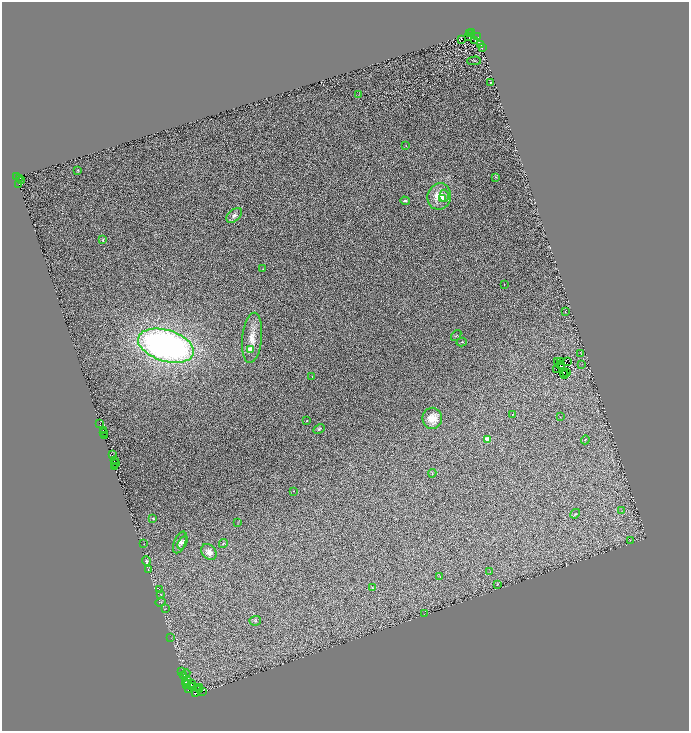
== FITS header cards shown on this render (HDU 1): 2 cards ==
NAXIS1  =                 1373
NAXIS2  =                 1458

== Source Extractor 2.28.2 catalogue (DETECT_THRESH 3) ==
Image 1373 x 1458 px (HDU 1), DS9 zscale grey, zoomed out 1/2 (1 PNG px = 2 x 2 image px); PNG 691 x 733 px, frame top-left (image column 1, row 1458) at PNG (2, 2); each listed source drawn as its Kron ellipse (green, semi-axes under 4 px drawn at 4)
Background 0.518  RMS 0.23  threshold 0.679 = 3 sigma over >= 5 px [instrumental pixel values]
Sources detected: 151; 54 cannot appear on this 1/2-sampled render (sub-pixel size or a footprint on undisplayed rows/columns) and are neither listed nor drawn; the other 97 listed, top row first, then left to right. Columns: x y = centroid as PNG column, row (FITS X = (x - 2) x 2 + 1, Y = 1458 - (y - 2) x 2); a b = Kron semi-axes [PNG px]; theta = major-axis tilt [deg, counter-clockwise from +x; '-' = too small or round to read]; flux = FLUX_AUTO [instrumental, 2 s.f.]
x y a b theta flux
472 33 2 2 - 220
470 34 2 1 - 26
469 37 3 1 - 14
478 37 2 1 - 52
461 39 4 2 - 22
475 41 2 2 - 19
481 45 3 1 - 15
482 48 2 1 - 11
474 61 7 2 1 32
491 83 3 2 - 20
359 94 2 1 - 16
406 146 3 2 - 14
77 170 3 3 - 26
17 177 3 2 - 1500
496 177 3 2 - 16
20 178 2 2 - 750
22 181 2 1 - 23
19 184 2 2 - 650
439 196 13 12 - 1000
444 196 6 4 89 170
443 198 3 3 - 77
405 201 5 3 - 67
234 215 9 5 43 190
103 240 3 2 - 46
263 269 2 2 - 17
504 284 2 1 - 13
565 312 2 1 - 25
456 336 6 3 50 47
252 338 25 10 84 770
462 342 5 3 - 41
166 346 29 15 -17 21000
250 349 3 2 - 640
581 353 2 1 - 15
558 361 2 1 - 16
560 361 3 1 - 12
568 361 3 1 - 8.6
582 364 3 2 - 18
560 365 2 2 - 9.9
562 367 3 1 - 34
556 369 3 1 - 2.2
564 372 2 2 - 8.3
566 373 2 1 - 28
564 375 2 1 - 14
312 376 2 2 - 46
512 414 3 2 - 31
560 417 2 1 - 17
432 418 10 10 - 690
307 420 2 2 - 22
100 423 2 1 - 430
319 429 6 4 28 79
103 430 2 1 - 130
104 433 2 1 - 26
104 435 3 1 - 98
487 439 2 2 - 1300
585 440 4 3 - 42
112 454 3 1 - 120
115 460 2 1 - 280
115 464 3 2 - 170
115 467 3 1 - 100
432 473 4 3 - 57
294 491 2 2 - 18
622 511 3 2 - 17
575 514 5 3 - 50
153 518 2 2 - 140
238 523 3 1 - 16
630 540 2 1 - 12
180 542 11 5 67 220
183 543 7 4 63 130
223 543 4 3 - 48
144 544 2 1 - 13
209 552 9 6 -48 370
146 561 5 4 - 86
148 570 2 1 - 13
490 572 4 1 - 19
440 576 3 2 - 18
497 585 3 2 - 20
372 588 2 2 - 48
159 589 2 1 - 11
161 594 2 1 - 11
160 602 5 2 - 28
165 609 2 2 - 13
424 613 3 1 - 12
255 621 5 4 - 72
171 637 2 1 - 11
182 671 2 1 - 400
186 673 4 3 - 54
183 675 2 1 - 770
188 681 4 1 - 1700
186 682 4 2 - 1900
186 684 3 2 - 3400
191 684 3 2 - 1900
191 687 2 1 - 490
199 687 3 1 - 1300
188 689 2 2 - 1900
199 689 2 1 - 1400
202 692 2 2 - 870
195 693 3 2 - 2200
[54 sub-pixel or undisplayed-footprint detections neither listed nor drawn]